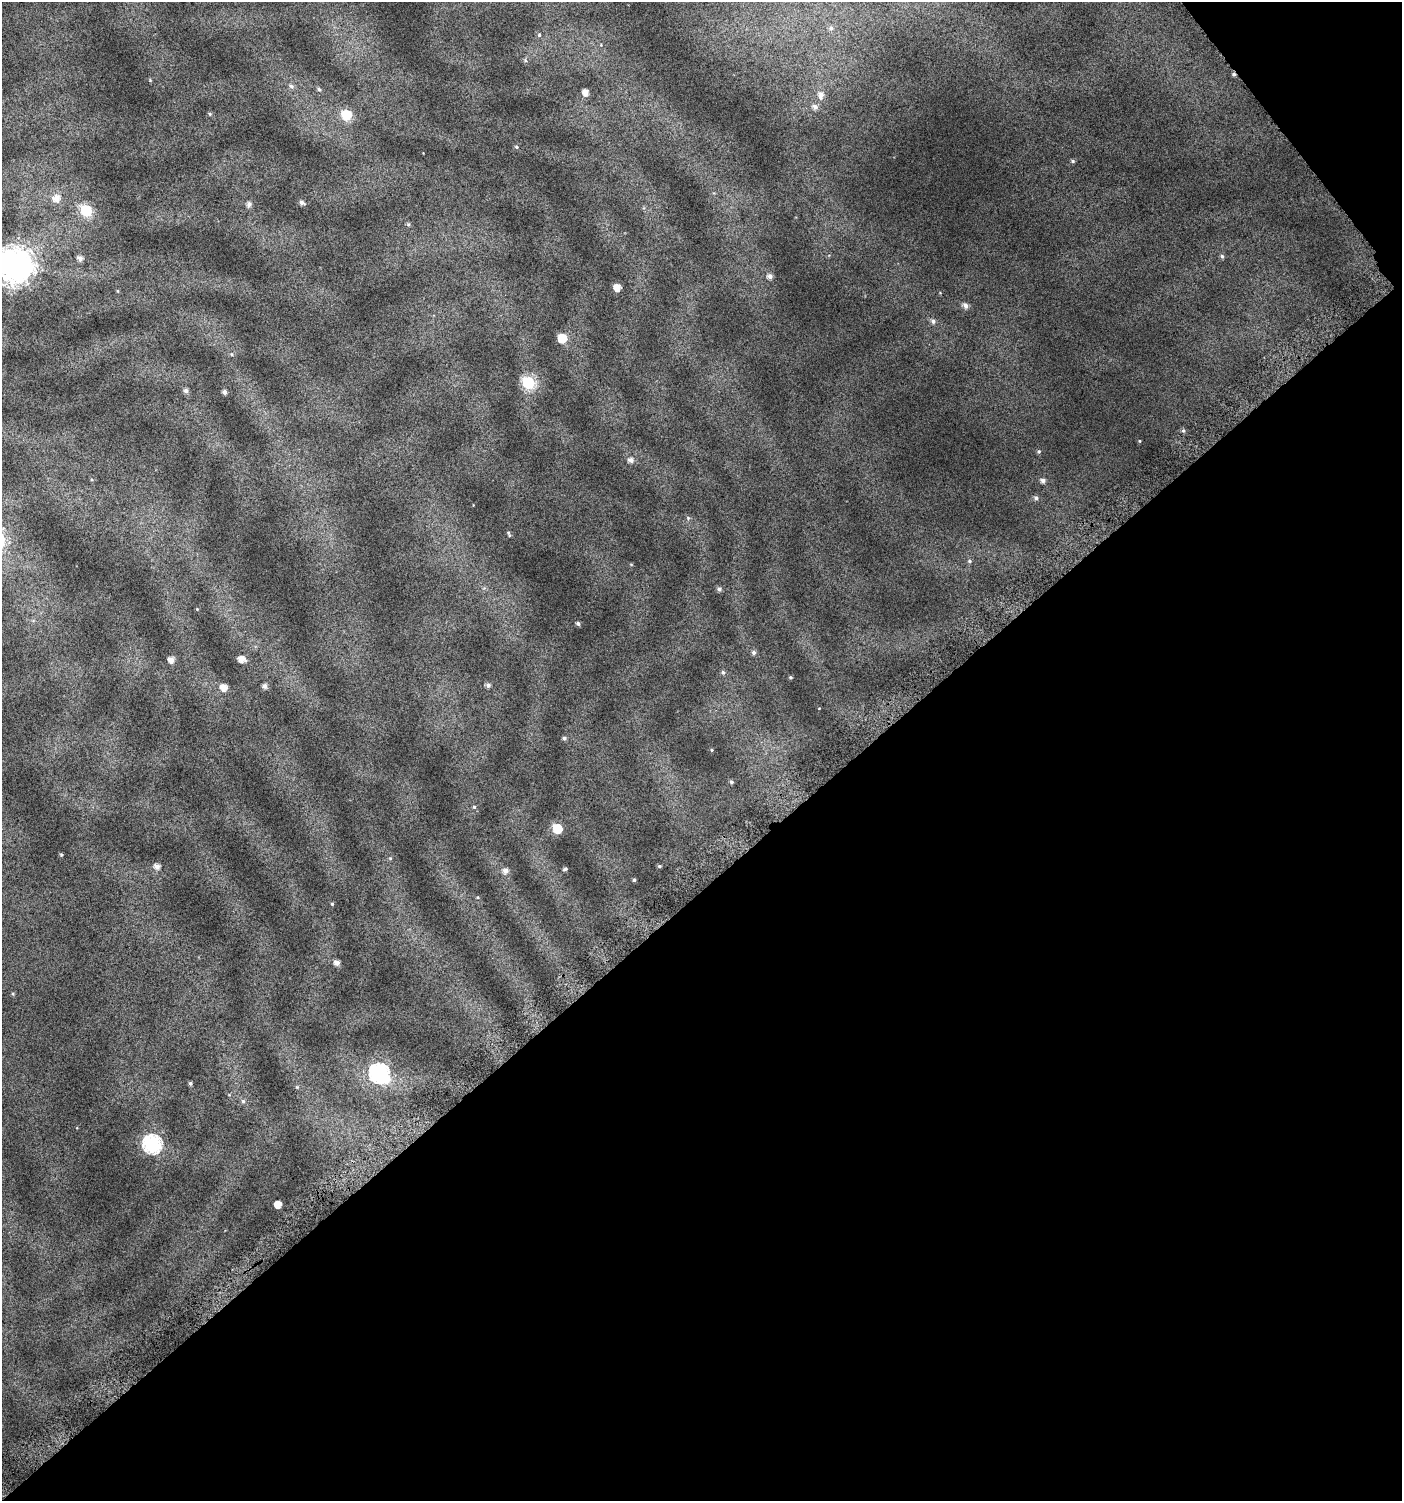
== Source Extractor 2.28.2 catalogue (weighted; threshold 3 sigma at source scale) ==
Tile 12 of 4 x 4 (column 4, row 3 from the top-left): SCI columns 4436-5835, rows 1532-3030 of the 6008 x 6064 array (HDU 1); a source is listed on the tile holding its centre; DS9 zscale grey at full resolution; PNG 1404 x 1503 px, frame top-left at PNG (2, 2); no overlay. Shown black and unused: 42% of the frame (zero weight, under 4 of 7 exposures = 2% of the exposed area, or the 3 px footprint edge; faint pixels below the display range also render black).
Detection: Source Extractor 2.28.2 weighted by HDU 2 'WHT'; one run over the whole footprint, this tile lists its part. Background 0.0777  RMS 0.047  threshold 0.192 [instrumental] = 3 sigma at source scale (4.09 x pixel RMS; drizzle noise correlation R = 1.36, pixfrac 0.8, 0.0396/0.0396 arcsec/px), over >= 5 px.
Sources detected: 74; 1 cosmic-ray / hot-pixel residue — not listed; the other 73 listed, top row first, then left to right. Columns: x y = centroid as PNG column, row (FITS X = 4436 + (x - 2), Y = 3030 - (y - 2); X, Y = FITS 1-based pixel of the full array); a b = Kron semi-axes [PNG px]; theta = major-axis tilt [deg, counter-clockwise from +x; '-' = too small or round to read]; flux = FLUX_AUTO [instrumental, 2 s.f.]
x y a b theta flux
831 28 8 7 - 14
539 35 6 5 - 7.5
525 60 6 5 - 8
150 80 5 4 - 4
291 86 7 6 - 13
319 89 6 5 - 8.8
585 92 6 5 - 34
821 95 9 7 -87 27
815 107 8 7 - 18
210 114 5 5 - 5.4
346 115 7 7 - 180
516 147 6 4 -23 6.4
1073 161 5 4 - 7
56 198 9 8 - 42
302 202 7 5 -27 14
249 204 6 6 - 18
86 210 7 6 - 350
408 224 6 5 - 6.9
1222 256 6 5 - 8.7
80 258 6 5 - 21
15 266 12 11 - 8400
770 276 6 5 - 18
617 288 6 5 - 53
118 291 5 3 - 3.8
965 305 7 6 - 21
933 321 7 7 - 15
562 338 6 6 - 120
232 354 5 3 - 4.4
528 383 7 6 - 410
186 391 6 5 - 16
224 392 4 4 - 15
1183 431 6 5 - 8
1139 441 4 4 - 4
1039 451 5 5 - 6.6
631 460 7 6 - 20
1043 480 6 5 - 16
1036 498 6 6 - 13
688 518 5 5 - 6.8
509 534 8 3 -63 6.4
969 561 6 5 - 7.3
631 564 5 3 - 3.6
719 589 6 5 - 12
197 609 4 3 - 3.7
578 623 4 4 - 9.8
754 652 6 6 - 12
241 659 7 5 -18 37
171 660 5 5 - 33
723 672 6 5 - 9.2
790 677 4 4 - 5.9
488 685 5 5 - 14
265 686 5 5 - 18
223 687 7 6 - 41
564 738 5 4 - 9.4
712 750 4 4 - 4.7
731 782 4 4 - 8.6
474 807 5 5 - 6
557 829 6 6 - 170
61 855 5 4 - 5.2
390 858 5 4 - 4.9
157 866 6 5 - 27
659 866 4 3 - 6.1
565 869 5 3 - 7.5
506 871 7 7 - 23
634 880 3 3 - 6.5
332 904 4 4 - 5.2
337 963 6 5 - 25
13 994 5 3 - 4.4
379 1073 10 8 -43 1200
190 1083 4 4 - 7.6
297 1087 5 5 - 5.4
243 1101 6 6 - 11
152 1144 9 8 - 940
278 1204 5 5 - 52
Isophote crosses this tile's border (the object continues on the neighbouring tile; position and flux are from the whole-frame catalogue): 1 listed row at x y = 15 266